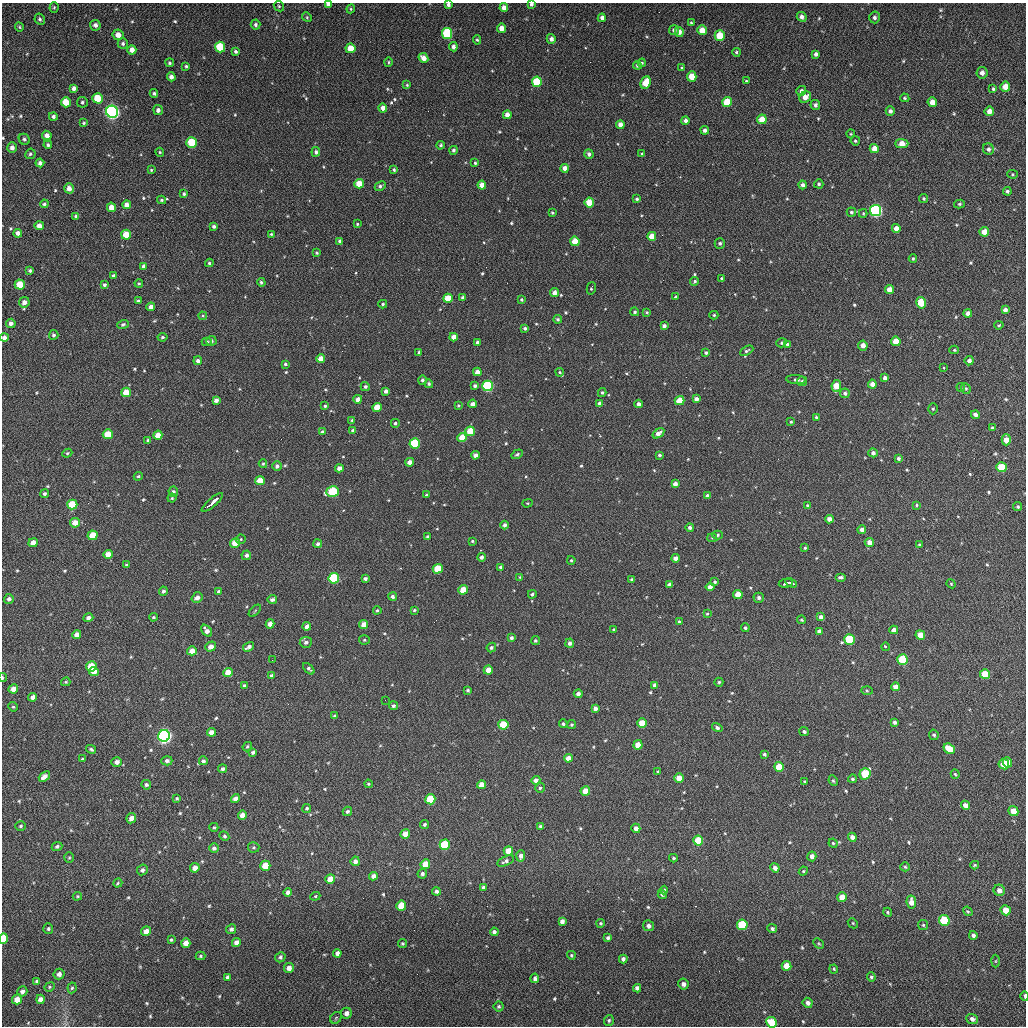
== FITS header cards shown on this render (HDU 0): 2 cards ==
NAXIS1  =                 1024 / length of data axis 1
NAXIS2  =                 1024 / length of data axis 2

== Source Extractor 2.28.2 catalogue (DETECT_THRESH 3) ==
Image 1024 x 1024 px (HDU 0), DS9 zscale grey, 1 PNG px = 1 image px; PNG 1028 x 1028 px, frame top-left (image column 1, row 1024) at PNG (2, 3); each listed source drawn as its Kron ellipse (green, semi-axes under 4 px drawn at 4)
Background 72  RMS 11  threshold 32.6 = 3 sigma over >= 5 px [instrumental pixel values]
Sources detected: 628; of the 628, the 500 brightest by FLUX_AUTO listed and drawn (128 fainter detections omitted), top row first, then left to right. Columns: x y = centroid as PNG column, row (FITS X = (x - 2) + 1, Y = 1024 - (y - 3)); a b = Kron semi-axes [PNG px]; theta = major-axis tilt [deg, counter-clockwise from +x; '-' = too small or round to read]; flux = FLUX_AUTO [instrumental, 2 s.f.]
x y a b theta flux
328 4 4 3 - 2700
531 4 4 4 - 2100
448 5 4 4 - 2000
279 6 5 4 - 990
54 7 5 4 - 870
504 8 4 4 - 4400
351 9 4 4 - 950
307 17 5 4 - 860
802 17 5 4 - 2800
874 17 6 5 - 2200
602 18 4 4 - 2900
40 19 6 5 - 1500
691 23 4 4 - 1200
95 25 5 5 - 2700
255 25 5 5 - 1700
19 27 5 4 - 880
502 28 4 4 - 6300
674 30 5 5 - 2800
702 30 5 4 - 9200
679 32 5 4 - 3900
447 33 5 5 - 54000
118 35 6 5 - 5600
720 36 5 5 - 22000
551 39 5 4 - 3000
477 40 4 4 - 1200
123 44 5 5 - 1600
220 47 5 5 - 31000
453 47 5 4 - 2900
350 48 5 5 - 11000
132 50 4 4 - 4700
235 52 4 3 - 1600
736 52 4 4 - 1200
816 54 4 4 - 2300
423 58 5 4 - 5200
388 62 4 4 - 880
170 63 4 3 - 1100
642 63 4 3 - 870
637 65 4 4 - 1700
186 66 4 3 - 1100
682 68 4 3 - 1100
982 73 6 5 - 3400
692 76 5 4 - 13000
171 77 4 4 - 3800
746 81 3 3 - 880
537 82 5 5 - 34000
646 82 6 5 - 13000
407 85 4 4 - 810
1005 87 5 5 - 7700
74 88 4 4 - 2700
993 89 4 3 - 1100
801 91 5 5 - 2600
154 93 4 4 - 1300
805 97 6 5 - 6800
98 98 5 5 - 20000
905 98 5 4 - 1200
66 102 5 5 - 15000
82 102 5 5 - 1600
727 102 5 5 - 20000
932 102 5 4 - 7100
815 105 5 5 - 2300
383 108 4 4 - 5100
158 110 5 5 - 2900
890 111 4 4 - 2600
989 111 5 4 - 4400
112 112 6 6 - 280000
507 115 4 4 - 5500
53 116 4 4 - 1900
762 119 5 4 - 12000
685 121 4 4 - 2600
84 123 4 3 - 950
620 125 4 4 - 5100
705 130 4 4 - 2700
851 134 4 4 - 830
47 135 5 4 - 4100
24 139 6 5 - 1700
855 141 5 4 - 970
192 143 5 5 - 30000
902 144 6 4 0 8700
48 145 4 3 - 1600
441 145 4 4 - 1200
12 148 5 5 - 3100
874 149 4 4 - 7000
988 149 6 5 - 2000
453 150 4 4 - 1600
160 152 4 4 - 840
316 152 5 4 - 1700
30 154 5 5 - 1400
589 154 5 4 - 2200
642 154 4 3 - 1100
40 163 4 4 - 2400
475 163 4 3 - 970
565 168 4 4 - 5800
151 170 4 4 - 830
394 170 4 3 - 1300
1012 174 5 4 - 850
359 184 5 4 - 14000
819 184 4 4 - 1400
482 185 4 4 - 7200
803 185 4 4 - 2900
380 186 6 4 28 1800
69 188 5 4 - 4700
1007 191 4 4 - 1300
184 194 4 4 - 1300
924 198 4 4 - 1000
637 199 4 4 - 1300
161 200 4 3 - 1200
589 203 5 4 - 19000
44 204 4 3 - 1200
959 204 5 4 - 1200
127 205 4 4 - 5400
111 207 5 4 - 7700
876 210 5 5 - 150000
851 212 5 4 - 1400
552 213 3 3 - 1000
863 213 4 4 - 840
76 216 4 4 - 1200
357 224 3 3 - 1000
39 226 4 4 - 5300
214 226 3 3 - 1700
896 228 4 4 - 4800
984 232 5 4 - 9200
18 233 4 4 - 3700
271 234 4 4 - 870
126 235 5 5 - 16000
652 236 4 4 - 12000
340 241 4 3 - 1700
575 241 5 4 - 16000
720 243 5 5 - 1600
317 253 3 3 - 1100
913 259 4 3 - 990
209 263 4 3 - 1200
144 266 4 4 - 3000
30 271 3 3 - 1200
113 275 4 3 - 1400
722 278 4 3 - 1200
695 281 4 4 - 1300
261 282 4 4 - 1600
139 283 4 3 - 850
20 284 5 5 - 17000
104 285 4 4 - 1600
591 288 6 3 76 980
889 289 4 4 - 6800
554 293 4 4 - 5100
463 297 4 4 - 2300
676 297 4 4 - 1200
448 298 4 4 - 15000
521 300 3 3 - 1000
138 301 4 3 - 1600
24 302 5 5 - 3800
921 303 6 5 - 16000
383 304 4 3 - 1100
151 307 4 4 - 4700
1005 310 4 4 - 2700
635 312 4 4 - 1500
647 312 4 4 - 1200
968 313 4 4 - 3600
714 315 4 4 - 1100
203 316 4 4 - 850
558 319 4 4 - 1500
11 323 5 4 - 2700
123 324 6 4 21 1300
999 325 4 4 - 870
664 326 4 4 - 3300
525 328 4 3 - 1700
54 335 5 4 - 1600
4 337 4 4 - 2900
162 337 5 4 - 1300
453 337 4 4 - 6000
211 341 5 4 - 2000
896 341 5 4 - 10000
207 342 5 4 - 1100
478 342 4 3 - 2500
781 343 5 4 - 1100
787 345 4 4 - 1800
863 345 5 5 - 4900
954 350 4 4 - 1000
747 351 7 4 29 1500
419 352 4 3 - 1800
706 353 3 3 - 1300
321 359 4 4 - 9100
198 361 4 4 - 2100
969 361 4 4 - 3000
285 364 4 3 - 1300
943 368 3 3 - 2100
477 372 4 4 - 4500
560 372 4 3 - 870
885 378 4 4 - 3400
422 380 5 4 - 1600
796 380 10 4 -5 1700
802 381 5 4 - 1800
429 384 4 4 - 1600
872 384 4 4 - 5400
475 386 4 3 - 1800
487 386 5 5 - 82000
836 386 6 5 - 13000
365 387 4 4 - 1700
961 387 4 3 - 860
966 388 5 4 - 1100
386 391 4 3 - 2900
126 392 5 4 - 13000
602 392 4 3 - 1200
845 393 5 4 - 2000
358 399 4 4 - 4600
696 399 4 4 - 3000
216 400 4 4 - 3000
680 401 5 4 - 14000
600 403 4 3 - 2500
473 404 4 4 - 3600
639 404 4 4 - 3000
458 405 4 3 - 870
325 406 4 3 - 960
377 407 4 4 - 16000
933 409 5 4 - 1100
975 415 4 4 - 3100
816 417 4 4 - 1000
352 420 4 3 - 980
791 422 4 3 - 900
395 423 4 4 - 1300
993 428 4 3 - 1500
353 430 3 3 - 1600
470 431 5 4 - 18000
322 432 4 3 - 1200
658 433 6 4 35 3900
108 434 5 5 - 16000
158 435 4 4 - 8700
462 438 4 4 - 11000
148 440 3 3 - 1400
1006 440 6 4 90 8200
415 443 5 5 - 46000
67 453 5 4 - 950
873 453 5 4 - 2200
517 454 6 4 31 1200
475 455 4 4 - 3700
659 455 3 3 - 1400
898 458 4 4 - 1800
410 462 4 4 - 4800
263 464 4 3 - 920
277 466 4 4 - 2400
1001 467 5 5 - 23000
339 468 4 4 - 4700
138 476 4 4 - 990
260 481 5 4 - 9900
675 484 4 4 - 4400
173 492 5 5 - 1700
333 492 6 5 - 43000
44 494 4 4 - 1500
426 495 4 3 - 960
707 496 4 4 - 1900
172 498 4 4 - 900
212 502 13 3 41 16000
527 503 5 4 - 870
72 504 5 5 - 24000
916 505 4 3 - 910
808 506 4 4 - 1400
1018 507 5 4 - 1200
829 519 4 4 - 4600
75 523 5 5 - 6700
504 525 4 4 - 2300
690 527 4 4 - 2400
862 530 4 4 - 3300
93 535 5 4 - 14000
717 535 5 4 - 1400
427 536 3 3 - 930
712 538 5 4 - 850
241 539 5 4 - 830
472 541 3 3 - 880
869 542 5 4 - 5000
33 543 5 4 - 6600
235 543 5 4 - 12000
318 544 4 4 - 1900
920 545 4 3 - 1400
805 548 3 3 - 1000
108 554 5 4 - 7100
246 555 5 4 - 2500
481 557 4 4 - 2100
676 558 4 4 - 4200
571 560 4 3 - 940
127 565 4 3 - 1700
501 567 3 3 - 1600
438 569 5 4 - 19000
520 577 4 4 - 830
841 577 5 3 - 1500
334 578 5 5 - 61000
365 579 4 3 - 1900
632 579 4 3 - 1300
715 582 4 4 - 1400
786 583 7 3 11 5400
791 583 6 2 -27 6100
669 584 4 4 - 2500
951 584 4 4 - 880
710 587 4 4 - 4500
463 590 5 4 - 13000
163 591 4 4 - 1800
219 592 4 4 - 1900
532 594 4 4 - 1300
738 594 4 4 - 11000
393 596 4 4 - 1900
197 598 6 5 - 3300
759 598 5 5 - 2100
9 599 5 5 - 2300
272 599 5 4 - 2000
377 610 4 3 - 940
414 610 4 3 - 1100
255 611 7 3 45 820
707 614 4 4 - 920
153 617 4 3 - 1100
821 617 4 4 - 2700
88 618 5 4 - 3100
801 620 4 3 - 840
679 622 4 3 - 1400
270 624 4 4 - 4500
364 625 4 4 - 7200
307 626 4 4 - 4000
745 628 4 4 - 1300
613 630 3 3 - 910
894 630 4 4 - 4800
207 631 7 4 -51 4600
819 631 4 4 - 2300
77 635 4 4 - 5500
920 635 5 4 - 7600
511 638 4 4 - 1800
849 639 5 5 - 32000
364 640 5 4 - 1100
535 641 4 4 - 1100
306 642 6 5 - 2300
570 643 4 4 - 2600
211 647 6 4 35 4700
249 647 6 3 33 2700
491 647 5 4 - 1700
885 647 4 3 - 3000
192 651 5 4 - 7200
272 660 2 2 - 1800
903 660 5 5 - 38000
91 666 5 5 - 18000
309 669 7 4 -45 1600
488 670 4 4 - 8000
94 672 5 4 - 7200
228 673 4 4 - 10000
985 674 5 5 - 17000
271 676 4 4 - 2300
2 678 4 2 - 980
66 682 5 3 - 860
719 682 4 4 - 1300
244 685 4 3 - 1000
655 685 4 4 - 3700
895 687 4 4 - 5300
13 689 4 4 - 5500
468 690 4 3 - 1200
867 690 6 4 -2 810
578 694 4 4 - 2700
33 697 4 4 - 2800
385 700 3 2 - 860
393 706 4 4 - 1800
13 707 5 4 - 1000
595 708 4 4 - 2700
335 716 3 3 - 1200
895 722 4 3 - 1800
642 723 5 5 - 14000
563 724 4 4 - 1400
503 725 5 5 - 22000
571 725 4 4 - 1000
717 728 5 4 - 1700
211 732 4 4 - 4900
804 732 5 4 - 1700
934 735 5 4 - 1200
164 736 6 5 - 280000
638 745 5 4 - 10000
247 747 5 4 - 1200
91 749 5 3 - 1200
949 749 6 4 -38 16000
253 752 4 4 - 1700
764 754 4 4 - 1300
568 758 4 4 - 6000
82 759 3 3 - 940
167 761 5 4 - 2100
203 761 4 4 - 1900
117 762 5 5 - 3600
1007 762 5 4 - 7900
1004 764 5 5 - 13000
779 767 5 5 - 15000
223 769 4 4 - 2000
658 772 4 4 - 1500
865 774 6 5 - 34000
955 774 4 3 - 860
44 777 6 4 39 4700
679 778 4 4 - 8600
852 779 4 4 - 1300
536 780 4 4 - 3100
805 781 3 3 - 1000
833 781 5 4 - 1100
368 784 4 3 - 990
146 785 5 4 - 1800
481 785 4 4 - 7200
540 788 5 5 - 1300
585 791 4 4 - 9000
177 798 4 3 - 990
235 798 4 4 - 3800
430 799 5 5 - 28000
965 805 5 4 - 4700
307 808 4 4 - 1300
347 811 5 4 - 1600
1013 811 5 5 - 9600
242 815 4 4 - 5600
131 818 5 4 - 4800
424 824 4 4 - 1400
21 826 5 5 - 1300
540 826 3 3 - 1100
214 827 4 4 - 900
636 828 4 4 - 3500
405 834 5 4 - 6800
224 836 5 4 - 1100
852 837 4 4 - 3800
698 841 5 5 - 21000
833 843 4 4 - 880
445 845 5 5 - 32000
57 847 5 4 - 1500
254 847 6 5 - 1100
214 848 5 4 - 2400
508 851 5 4 - 10000
521 856 6 4 86 3600
812 856 5 4 - 3400
69 858 5 4 - 980
673 858 4 3 - 970
355 861 5 4 - 3100
506 861 9 4 24 2200
425 864 5 4 - 9700
975 865 4 3 - 990
265 866 5 5 - 13000
905 867 4 4 - 1000
195 868 5 4 - 5000
775 868 5 4 - 3500
142 870 5 5 - 2100
803 871 4 4 - 840
422 874 5 4 - 2200
373 876 4 4 - 3600
330 879 5 4 - 8900
118 883 5 3 - 830
483 888 4 4 - 2100
664 890 4 3 - 1200
999 890 6 5 - 4000
436 891 4 4 - 2000
287 892 4 4 - 2800
662 895 4 4 - 1400
77 896 5 4 - 840
315 896 5 4 - 920
842 897 5 5 - 9400
911 902 6 5 - 5800
401 906 5 5 - 17000
1006 910 5 5 - 11000
968 911 5 4 - 1100
888 912 5 4 - 960
944 920 6 5 - 39000
562 921 4 4 - 3300
601 923 4 4 - 930
853 923 5 4 - 880
742 925 5 5 - 39000
923 925 5 5 - 1100
648 926 5 5 - 2800
48 928 5 5 - 1300
231 929 5 5 - 2100
772 929 5 4 - 1700
146 931 5 4 - 4900
494 932 4 4 - 2200
973 935 4 4 - 2200
608 938 4 3 - 1600
3 939 5 4 - 23000
171 940 3 3 - 960
236 942 4 4 - 3800
186 943 5 4 - 6500
402 943 4 4 - 1100
819 943 6 4 -43 860
337 953 4 4 - 3200
571 955 4 3 - 940
200 956 5 4 - 1000
280 957 5 5 - 1900
623 959 4 4 - 2400
996 961 6 4 88 1000
787 966 5 4 - 10000
289 968 5 5 - 4200
834 969 4 3 - 890
59 974 5 5 - 3200
227 977 4 3 - 1600
871 977 4 4 - 1100
535 978 4 4 - 2000
37 981 4 4 - 1600
683 984 5 5 - 3100
50 987 5 4 - 960
72 988 5 4 - 1100
637 988 4 4 - 2700
22 991 5 4 - 2300
1025 996 5 2 - 1500
17 999 5 5 - 6900
40 999 5 4 - 3500
808 1003 5 4 - 3400
499 1006 5 5 - 1400
346 1013 5 5 - 4100
336 1018 6 5 - 1200
972 1019 6 5 - 2800
609 1020 5 5 - 1400
771 1022 6 5 - 18000
At the frame edge (FLAGS 8, measured only in part): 8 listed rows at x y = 328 4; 531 4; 448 5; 4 337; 2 678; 3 939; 1025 996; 771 1022
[128 fainter detections neither listed nor drawn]